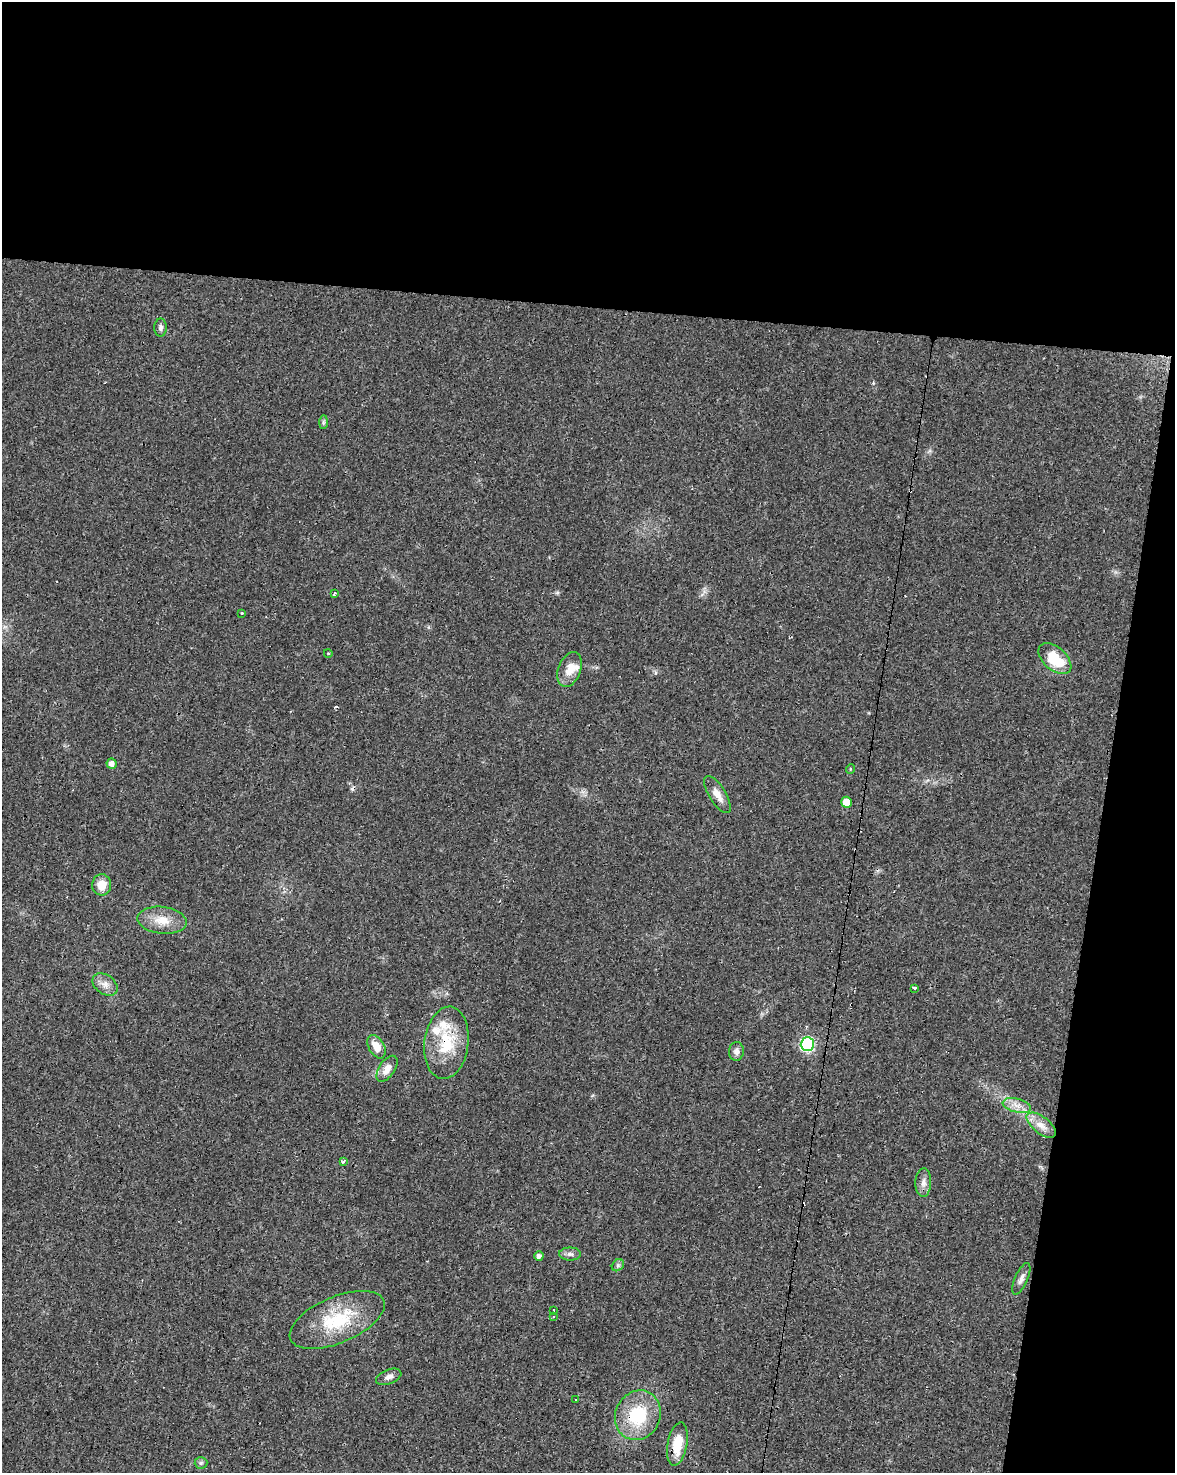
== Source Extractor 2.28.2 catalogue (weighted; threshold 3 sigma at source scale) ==
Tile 4 of 4 x 3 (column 4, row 1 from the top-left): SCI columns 3524-4696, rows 3225-4695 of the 4696 x 4918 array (HDU 1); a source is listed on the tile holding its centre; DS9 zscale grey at full resolution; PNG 1177 x 1475 px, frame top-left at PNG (2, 2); each listed source drawn as its Kron ellipse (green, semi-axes under 4 px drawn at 4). Shown black and unused: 27% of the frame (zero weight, under 3 of 4 exposures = <1% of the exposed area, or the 3 px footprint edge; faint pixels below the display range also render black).
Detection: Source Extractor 2.28.2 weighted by HDU 2 'WHT'; one run over the whole footprint, this tile lists its part. Background 0.0248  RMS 0.0034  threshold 0.0151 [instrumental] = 3 sigma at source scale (4.5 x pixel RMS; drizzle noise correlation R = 1.50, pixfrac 1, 0.0396/0.0396 arcsec/px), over >= 5 px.
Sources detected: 47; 8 cosmic-ray / hot-pixel residue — neither listed nor drawn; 3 inside a brighter listed object's ellipse — not listed separately; the other 36 listed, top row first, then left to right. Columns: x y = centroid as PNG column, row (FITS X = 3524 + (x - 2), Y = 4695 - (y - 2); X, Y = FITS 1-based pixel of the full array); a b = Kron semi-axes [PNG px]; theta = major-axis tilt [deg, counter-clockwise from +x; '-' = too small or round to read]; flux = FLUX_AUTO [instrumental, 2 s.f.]
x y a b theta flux
161 328 9 6 90 1
323 422 7 4 89 0.62
334 593 3 3 - 1.1
242 614 3 3 - 1.6
328 653 4 3 - 0.26
1055 659 19 11 -41 11
570 669 18 11 68 4.8
111 764 5 5 - 1.8
850 769 5 3 - 0.29
717 795 21 8 -58 3.2
846 802 5 5 - 4.8
102 885 10 9 - 4.7
162 920 25 13 -7 6.2
105 984 14 9 -36 2.5
914 989 3 3 - 7.3
446 1043 36 22 83 15
807 1044 7 6 - 42
376 1047 13 7 -62 3.8
736 1051 9 7 87 1.5
387 1069 14 8 56 3
1017 1106 14 7 -14 2.7
1041 1125 17 8 -38 3.6
343 1161 3 3 - 2.5
923 1183 14 8 87 2.1
570 1254 11 6 0 1.2
539 1256 5 5 - 1.3
618 1265 7 5 45 0.71
1021 1279 17 6 66 1.8
553 1310 2 2 - 0.24
553 1317 3 3 - 0.49
337 1320 50 23 23 20
389 1377 13 7 20 1.7
576 1400 3 2 - 0.43
638 1415 25 22 65 18
677 1444 22 9 80 7.9
201 1463 6 6 - 0.74
Overlapping masked pixels (flux is a lower limit): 2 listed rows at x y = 446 1043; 638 1415